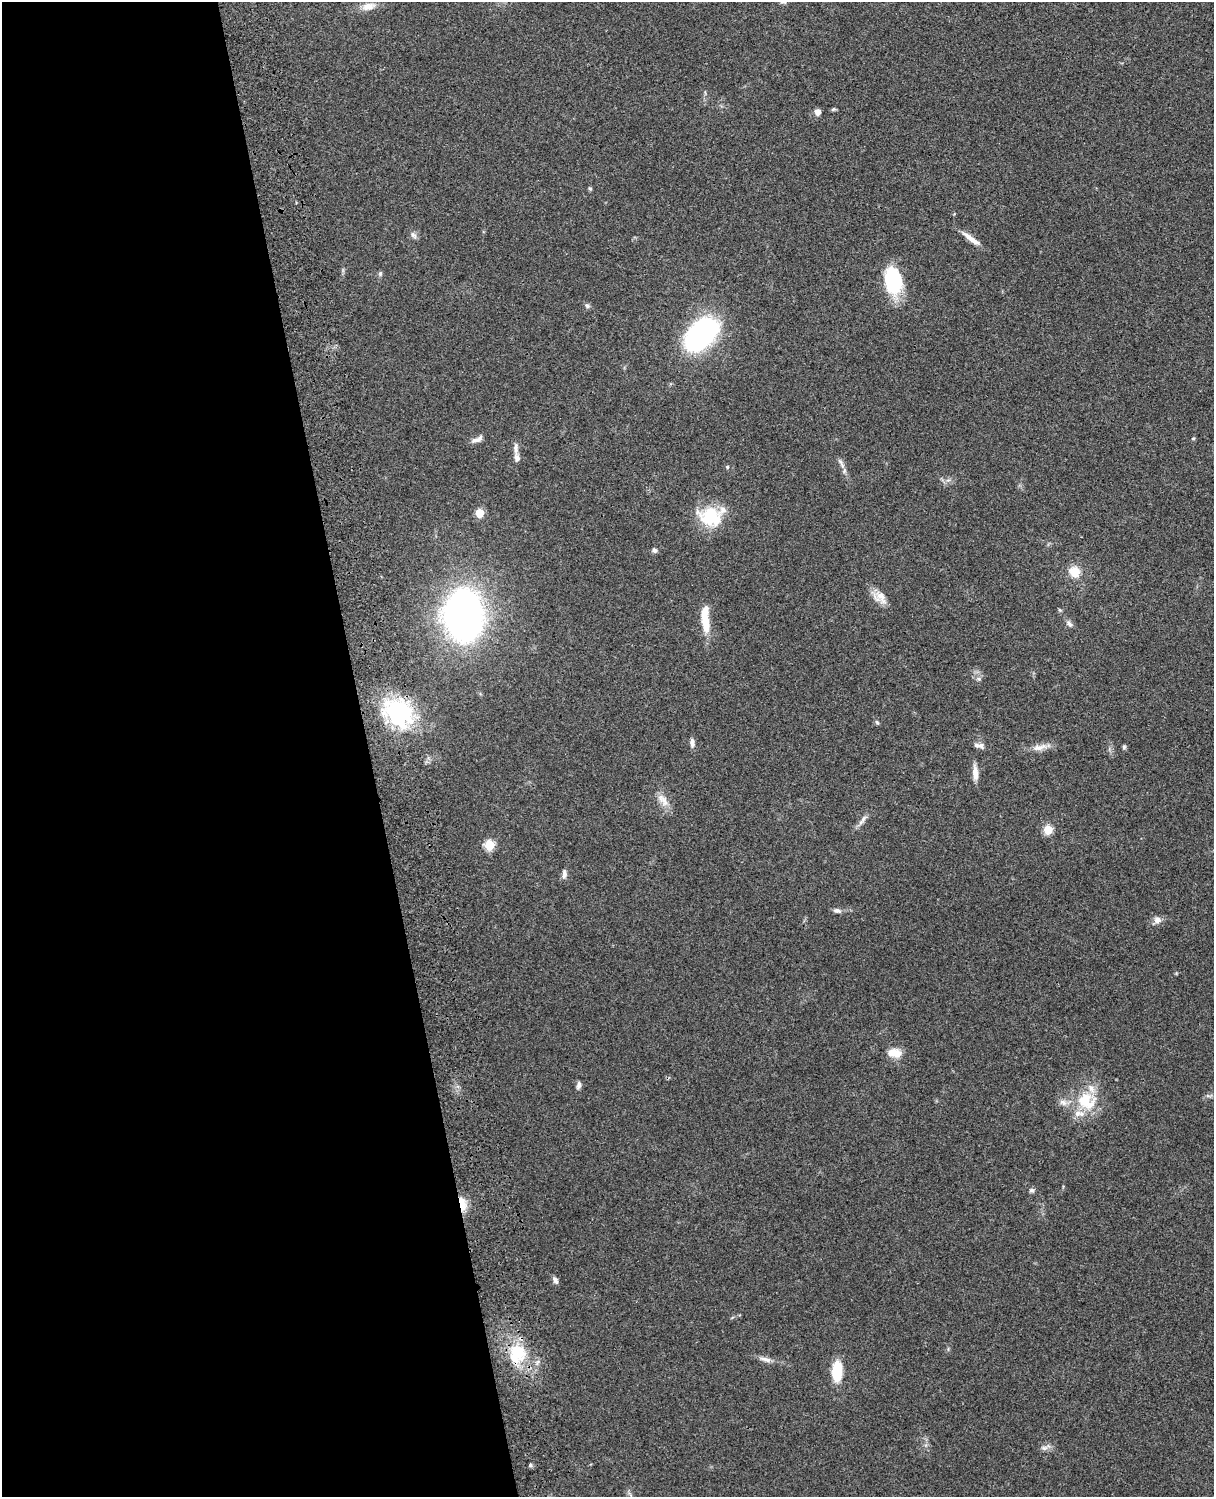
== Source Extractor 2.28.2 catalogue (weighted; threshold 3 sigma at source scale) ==
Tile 5 of 4 x 3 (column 1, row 2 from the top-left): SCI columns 120-1331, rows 1660-3154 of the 5088 x 4927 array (HDU 1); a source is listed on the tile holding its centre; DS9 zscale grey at full resolution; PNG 1216 x 1499 px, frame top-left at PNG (2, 2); no overlay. Shown black and unused: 30% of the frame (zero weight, under 3 of 4 exposures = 6% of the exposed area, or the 3 px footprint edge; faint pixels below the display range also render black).
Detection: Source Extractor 2.28.2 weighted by HDU 2 'WHT'; one run over the whole footprint, this tile lists its part. Background 0.105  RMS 0.0065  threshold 0.0293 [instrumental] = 3 sigma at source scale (4.5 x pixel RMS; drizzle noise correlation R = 1.50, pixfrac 1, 0.05/0.05 arcsec/px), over >= 5 px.
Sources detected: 57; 5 inside a brighter listed object's ellipse — not listed separately; the other 52 listed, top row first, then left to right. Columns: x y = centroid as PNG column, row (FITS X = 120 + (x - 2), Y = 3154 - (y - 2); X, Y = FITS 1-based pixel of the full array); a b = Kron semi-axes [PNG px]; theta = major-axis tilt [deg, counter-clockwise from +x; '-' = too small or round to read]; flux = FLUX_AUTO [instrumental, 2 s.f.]
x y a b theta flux
783 2 11 4 -8 1.3
368 6 18 9 13 6.5
833 109 7 5 20 0.87
818 112 7 6 - 3.6
590 189 5 4 - 1
413 235 11 6 -47 2.2
971 239 27 6 -37 6.7
380 273 7 5 70 1.2
893 281 28 17 -82 44
587 306 8 5 -49 1.5
700 335 28 17 44 160
1193 438 6 3 1 0.64
477 439 17 6 23 3.4
515 448 15 7 88 3.3
840 461 11 5 -57 2.2
727 467 5 4 - 0.84
480 513 5 5 - 19
710 517 29 22 -16 29
654 550 6 6 - 1.8
1074 572 12 11 - 10
881 596 23 15 6 7.6
1060 610 5 4 - 0.78
463 615 39 30 -87 290
705 619 32 8 -86 17
1069 624 11 6 -43 2.1
979 679 7 5 -1 1.6
398 713 24 19 -42 95
877 722 7 5 -61 1
692 743 11 5 -87 2.8
977 745 10 7 -9 2.5
1040 747 24 8 10 5.9
1124 747 6 5 - 1.2
975 773 18 6 -88 6.1
663 800 21 10 -53 7
863 819 13 5 55 2.9
1048 830 5 5 - 25
489 845 6 5 - 37
564 874 13 6 88 2.6
837 911 11 6 -7 2.2
1157 920 10 9 - 3.8
894 1053 17 10 -6 8.5
579 1085 10 5 79 2.1
1208 1096 7 4 -18 1.2
1086 1101 29 24 -35 27
1032 1190 7 6 - 1.5
462 1204 15 7 -78 12
555 1280 10 5 -59 2.1
517 1354 28 22 79 29
765 1359 18 6 -13 4
837 1371 20 9 86 22
1044 1448 13 6 12 2.6
530 1465 5 4 - 1
Overlapping masked pixels (flux is a lower limit): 2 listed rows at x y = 462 1204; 517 1354
Isophote crosses this tile's border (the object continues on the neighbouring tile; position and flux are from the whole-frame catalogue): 1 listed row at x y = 783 2